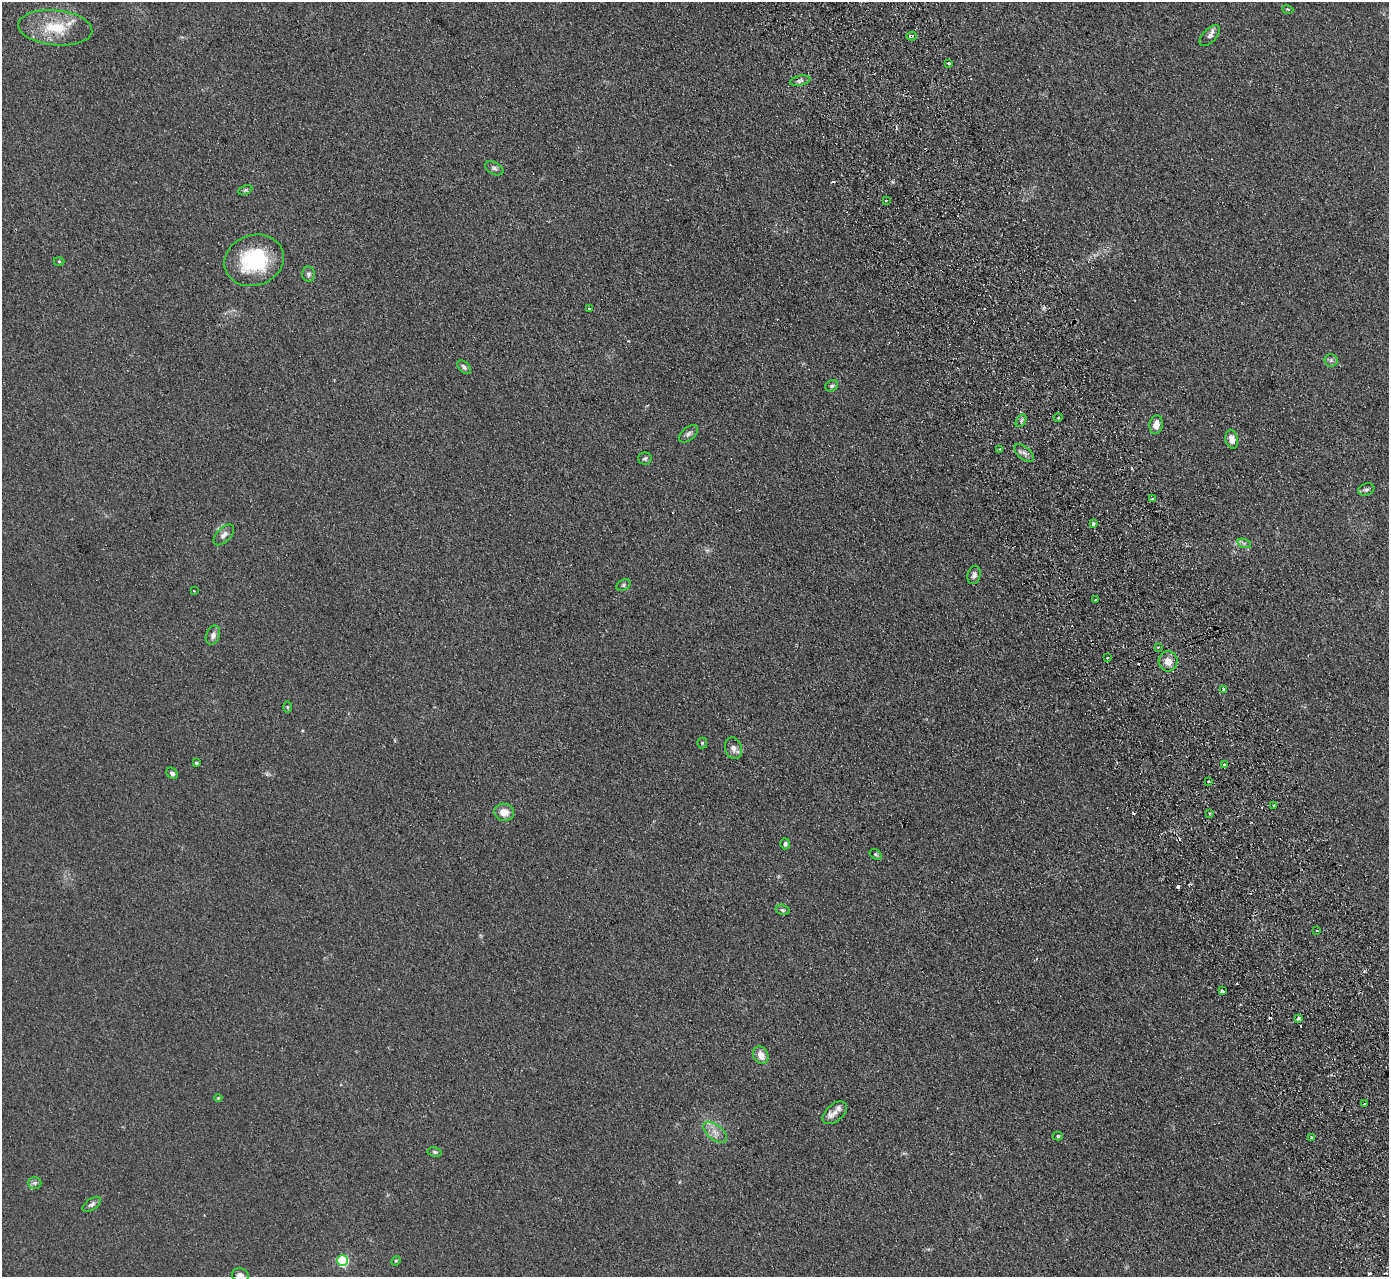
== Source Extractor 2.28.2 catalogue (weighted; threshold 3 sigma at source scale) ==
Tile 6 of 4 x 4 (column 2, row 2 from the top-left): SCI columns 1444-2830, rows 2730-4004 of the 5659 x 5589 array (HDU 1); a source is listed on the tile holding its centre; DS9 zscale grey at full resolution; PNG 1391 x 1279 px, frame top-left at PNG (2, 2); each listed source drawn as its Kron ellipse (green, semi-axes under 4 px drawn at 4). Shown black and unused: <1% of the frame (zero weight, under 2 of 3 exposures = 3% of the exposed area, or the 3 px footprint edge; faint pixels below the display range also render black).
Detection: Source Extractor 2.28.2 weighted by HDU 2 'WHT'; one run over the whole footprint, this tile lists its part. Background 0.126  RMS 0.012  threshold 0.0538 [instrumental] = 3 sigma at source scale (4.5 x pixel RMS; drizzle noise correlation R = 1.50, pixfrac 1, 0.05/0.05 arcsec/px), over >= 5 px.
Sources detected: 84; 15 cosmic-ray / hot-pixel residue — neither listed nor drawn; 2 inside a brighter listed object's ellipse — not listed separately; the other 67 listed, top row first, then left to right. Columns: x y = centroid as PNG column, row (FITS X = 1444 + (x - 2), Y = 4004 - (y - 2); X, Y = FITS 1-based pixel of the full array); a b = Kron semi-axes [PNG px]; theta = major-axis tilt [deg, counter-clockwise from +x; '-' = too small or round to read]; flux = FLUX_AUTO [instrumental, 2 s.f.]
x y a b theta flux
1288 9 6 3 -19 1.1
55 28 37 17 -6 45
911 36 5 3 - 6.5
1210 36 13 6 46 5.3
949 63 3 3 - 3.3
800 81 10 5 11 3.2
494 168 10 6 -29 3.5
245 190 7 4 24 1.8
886 200 3 2 - 1.9
254 260 30 25 18 81
59 261 5 3 - 0.97
308 274 7 6 - 3.1
590 308 3 3 - 5.8
1331 360 6 6 - 2.7
464 367 8 5 -43 3.1
831 386 7 5 28 2.4
1058 418 4 3 - 1.1
1021 421 7 4 57 2.3
1156 425 9 6 80 11
688 434 11 6 39 3.8
1232 439 10 6 -76 8.2
1000 449 3 2 - 2.3
1024 453 12 6 -40 4.8
645 458 7 6 - 2.5
1366 490 8 6 18 2.7
1152 499 3 2 - 2.6
1093 524 3 3 - 5.5
224 535 13 7 45 5.8
1244 543 7 4 -18 2.6
974 575 9 6 74 4.5
623 585 7 5 28 2.3
194 591 3 2 - 1.3
1096 600 3 2 - 1.6
213 635 10 6 67 5.2
1158 647 3 3 - 1.9
1107 658 3 2 - 1.6
1168 661 10 9 - 9.7
1224 690 3 3 - 5.1
287 707 6 4 -90 1.3
702 743 5 5 - 1.6
733 748 11 8 -74 7
196 763 3 3 - 2.1
1225 764 3 3 - 4.3
172 773 6 5 - 3
1209 782 3 3 - 6.1
1274 805 3 2 - 1.2
504 812 10 8 -9 12
1209 813 4 2 - 1.2
785 844 5 5 - 2.8
876 854 6 4 -38 1.9
783 910 7 5 -16 2.2
1317 930 3 2 - 1.3
1222 991 3 3 - 2
1298 1018 3 3 - 9.5
761 1055 9 7 -62 11
218 1098 4 4 - 1.3
1364 1104 3 3 - 2.6
835 1113 14 8 40 6
715 1132 14 7 -39 9
1058 1136 5 4 - 1.4
1311 1138 3 3 - 5.9
435 1152 7 4 -11 2
35 1183 7 6 - 2.6
92 1204 10 5 34 3.7
343 1261 5 5 - 120
396 1261 5 4 - 1.4
240 1275 8 6 -14 5
Overlapping masked pixels (flux is a lower limit): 1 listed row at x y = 911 36
Isophote crosses this tile's border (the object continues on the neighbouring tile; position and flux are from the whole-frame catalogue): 1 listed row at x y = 240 1275